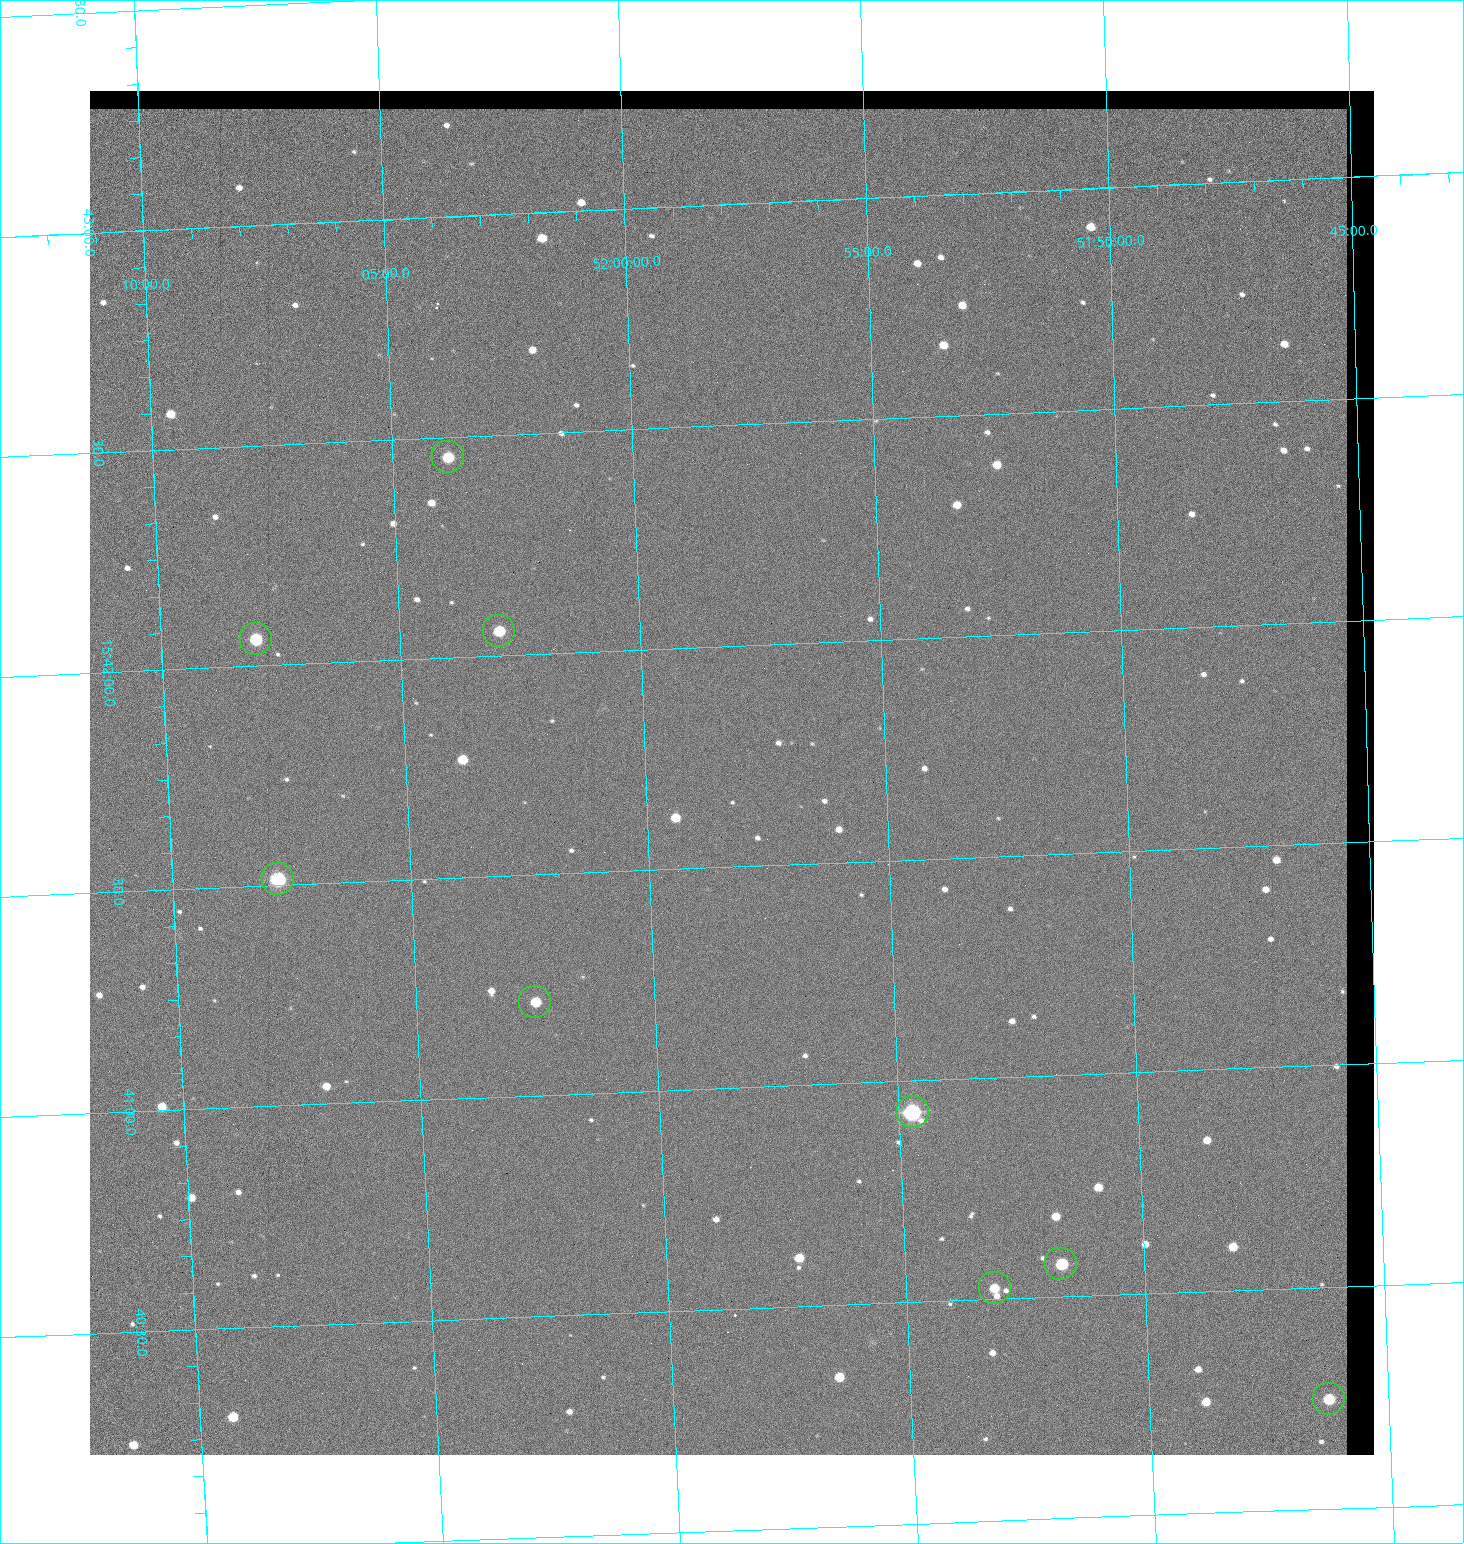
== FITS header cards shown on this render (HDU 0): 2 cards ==
NAXIS1  =                 1284 / length of data axis 1
NAXIS2  =                 1364 / length of data axis 2

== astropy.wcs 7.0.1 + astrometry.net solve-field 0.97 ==
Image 1284 x 1364 px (HDU 0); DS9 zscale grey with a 90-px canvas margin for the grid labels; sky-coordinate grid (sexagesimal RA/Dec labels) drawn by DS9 from the SOLVED WCS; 9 Tycho-2 reference stars matched to detected sources circled (green)
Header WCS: RA---TAN/DEC--TAN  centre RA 15:41:43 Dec +51:58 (235.43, +51.97 deg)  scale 1.26 arcsec/px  FOV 26.9' x 28.5'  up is +92 deg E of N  parity flipped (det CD > 0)
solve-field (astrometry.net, Tycho-2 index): VERIFIED the header's WCS against the Tycho-2 star catalogue (9 matches, 0 conflicts) and refined it, rather than solving blind
Solved WCS: RA---TAN-SIP/DEC--TAN-SIP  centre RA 15:41:43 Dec +51:58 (235.43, +51.97 deg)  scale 1.25 arcsec/px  FOV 26.8' x 28.5'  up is +92 deg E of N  parity flipped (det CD > 0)
The solver's refit moves the header's centre by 0.56 arcsec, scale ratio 0.9967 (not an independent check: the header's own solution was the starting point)
Tycho-2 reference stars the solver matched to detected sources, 9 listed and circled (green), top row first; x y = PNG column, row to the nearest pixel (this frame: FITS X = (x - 90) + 1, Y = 1364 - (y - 91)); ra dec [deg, ICRS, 3 dp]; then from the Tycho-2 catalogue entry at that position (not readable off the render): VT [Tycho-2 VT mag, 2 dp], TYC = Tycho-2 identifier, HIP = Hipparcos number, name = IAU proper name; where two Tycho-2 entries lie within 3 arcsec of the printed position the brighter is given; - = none
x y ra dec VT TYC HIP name
448 457 235.614 +52.064 11.61 3489-1132-1 - -
499 631 235.514 +52.049 11.19 3489-1407-1 - -
256 639 235.515 +52.133 11.12 3489-1380-1 - -
278 879 235.378 +52.130 9.31 3489-1322-1 76850 -
535 1002 235.303 +52.042 11.52 3489-958-1 - -
913 1112 235.232 +51.912 9.59 3489-824-1 - -
1061 1264 235.143 +51.862 10.97 3489-1016-1 - -
995 1288 235.131 +51.886 12.29 3489-908-1 - -
1329 1399 235.062 +51.771 11.53 3489-1453-1 - -